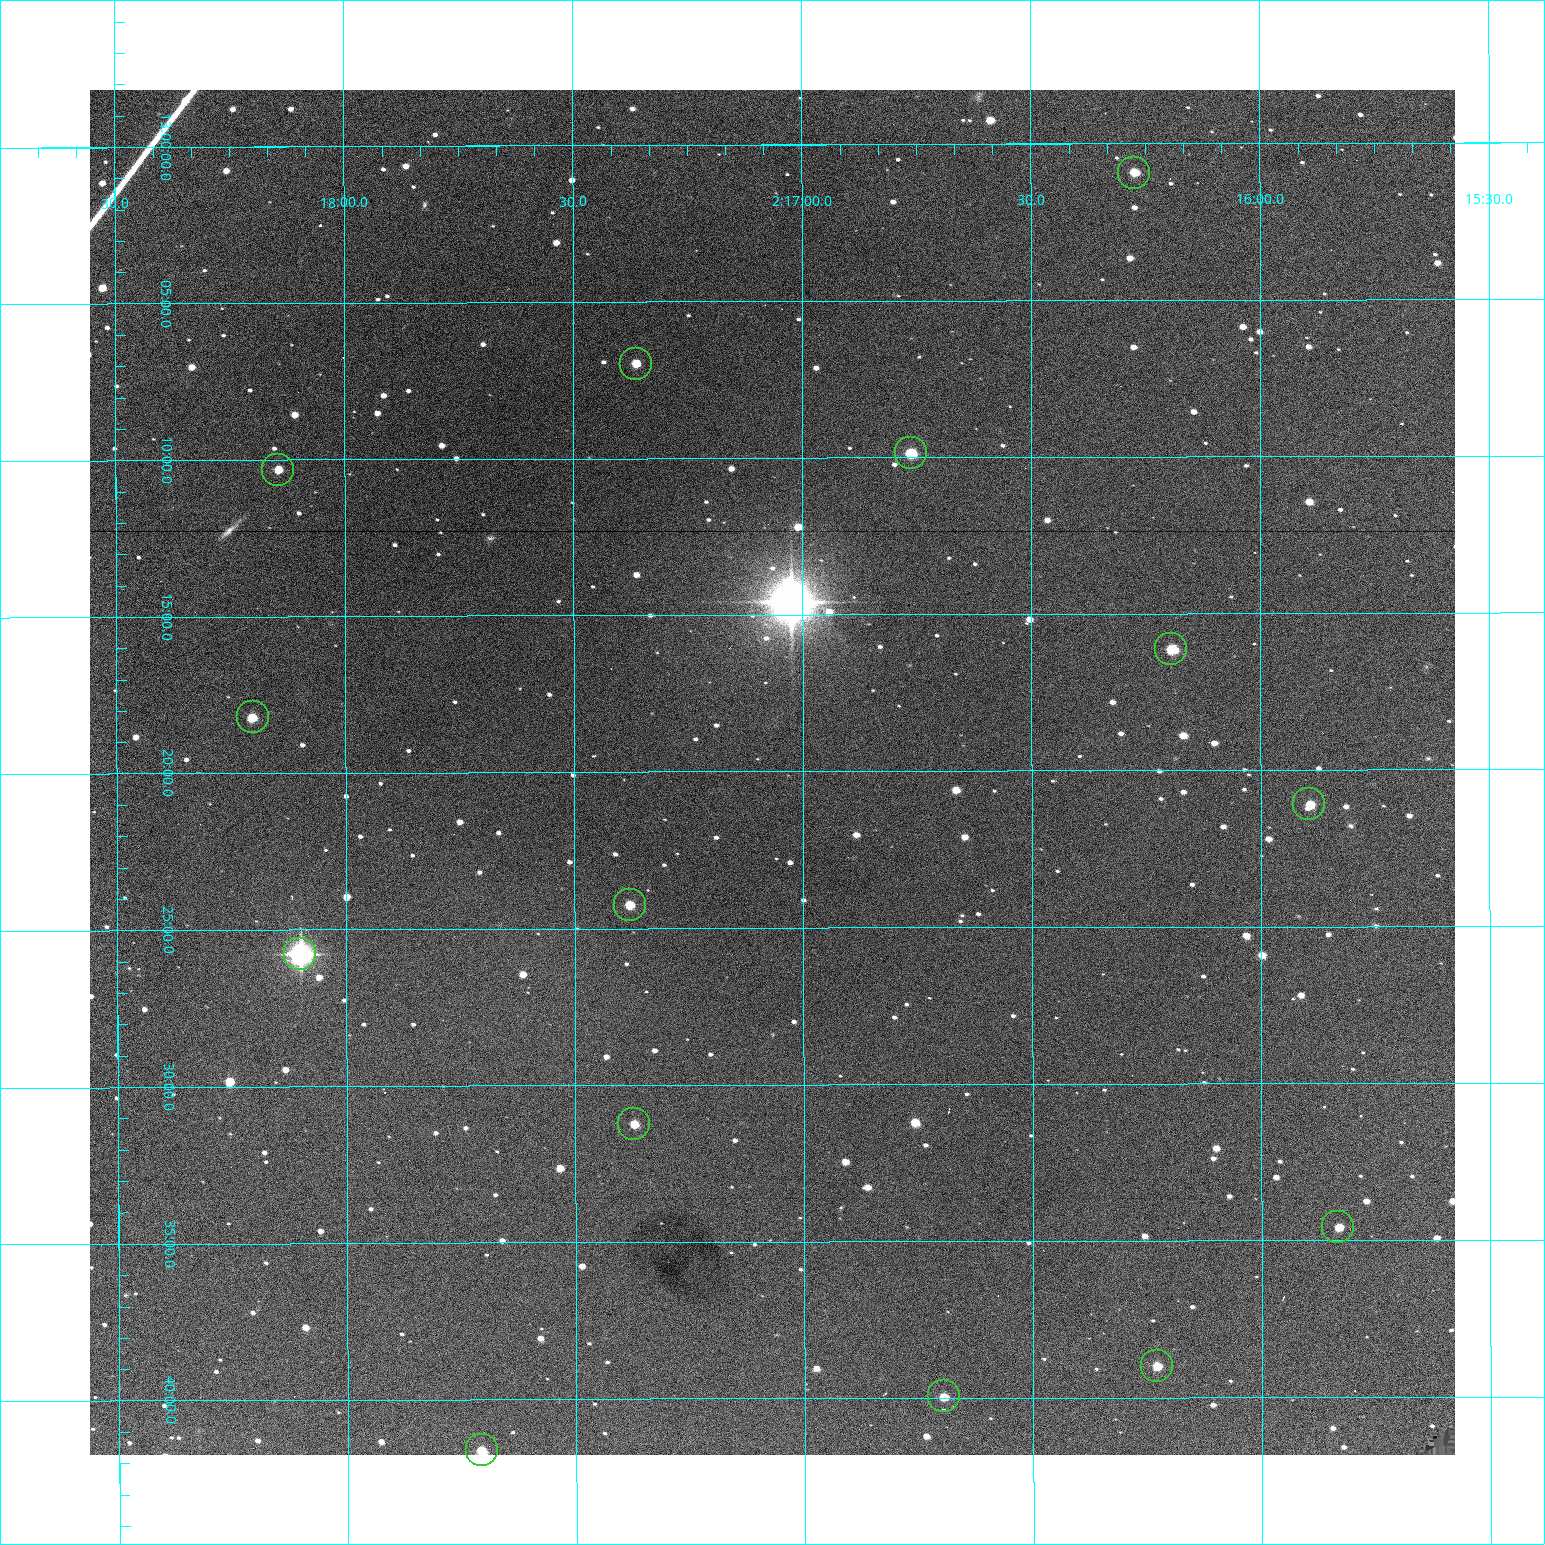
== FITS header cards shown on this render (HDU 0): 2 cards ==
NAXIS1  =                 1365 /fastest changing axis
NAXIS2  =                 1365 /next to fastest changing axis

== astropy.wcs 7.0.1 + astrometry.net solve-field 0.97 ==
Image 1365 x 1365 px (HDU 0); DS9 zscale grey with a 90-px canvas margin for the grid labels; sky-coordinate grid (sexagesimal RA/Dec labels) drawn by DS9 from the SOLVED WCS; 14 Tycho-2 reference stars matched to detected sources circled (green)
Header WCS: RA---TAN-SIP/DEC--TAN-SIP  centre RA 02:17:04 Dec +13:20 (34.27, +13.33 deg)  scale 1.91 arcsec/px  FOV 43.5' x 43.6'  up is -180 deg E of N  parity flipped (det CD > 0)
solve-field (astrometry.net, Tycho-2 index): VERIFIED the header's WCS against the Tycho-2 star catalogue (verified at 3 index scales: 8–14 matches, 0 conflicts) and refined it, rather than solving blind
Solved WCS: RA---TAN-SIP/DEC--TAN-SIP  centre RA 02:17:04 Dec +13:20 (34.27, +13.33 deg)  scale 1.91 arcsec/px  FOV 43.5' x 43.5'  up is -180 deg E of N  parity flipped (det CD > 0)
The solver's refit moves the header's centre by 0.18 arcsec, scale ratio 0.9999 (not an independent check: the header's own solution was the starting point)
Tycho-2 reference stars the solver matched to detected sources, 14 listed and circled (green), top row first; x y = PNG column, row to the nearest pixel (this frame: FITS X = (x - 90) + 1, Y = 1365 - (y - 90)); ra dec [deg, ICRS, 3 dp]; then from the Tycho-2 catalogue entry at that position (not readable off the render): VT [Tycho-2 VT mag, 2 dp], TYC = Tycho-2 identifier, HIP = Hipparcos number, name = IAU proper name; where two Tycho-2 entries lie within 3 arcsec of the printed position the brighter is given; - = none
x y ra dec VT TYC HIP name
1134 173 34.068 +13.016 12.11 637-923-1 - -
636 364 34.341 +13.116 11.78 637-767-1 - -
911 453 34.191 +13.165 10.78 637-980-1 - -
278 470 34.536 +13.172 12.67 637-944-1 - -
1171 649 34.049 +13.269 11.22 637-820-1 - -
253 717 34.551 +13.304 11.62 637-695-1 - -
1309 804 33.973 +13.352 11.91 637-1253-1 - -
630 905 34.345 +13.404 11.61 637-1245-1 - -
300 954 34.525 +13.430 7.86 637-948-1 10730 -
634 1124 34.343 +13.520 12.11 637-855-1 - -
1338 1227 33.958 +13.576 11.96 637-1126-1 - -
1157 1366 34.057 +13.650 11.94 637-667-1 - -
944 1396 34.174 +13.666 12.36 637-601-1 - -
482 1450 34.427 +13.694 11.59 637-1123-1 - -